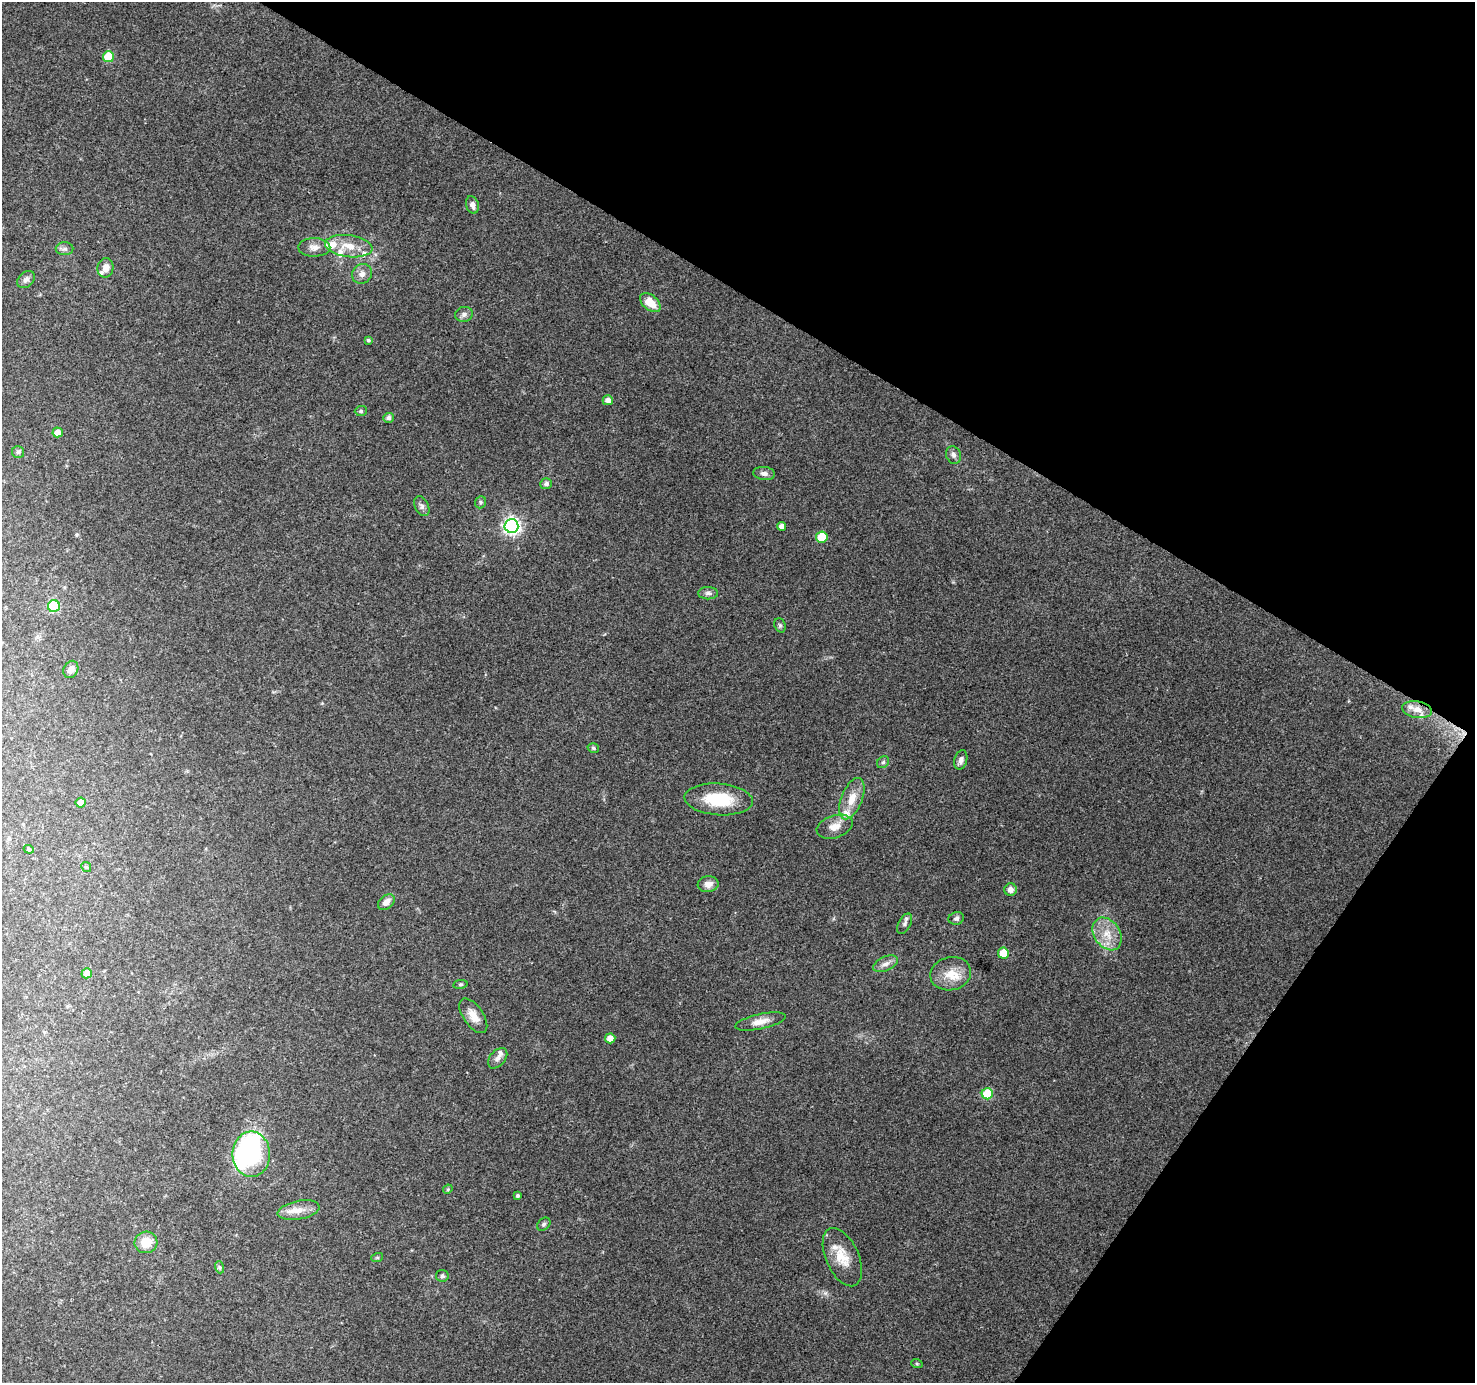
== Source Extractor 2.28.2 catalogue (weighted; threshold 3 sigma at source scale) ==
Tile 8 of 4 x 4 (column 4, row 2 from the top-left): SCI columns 4421-5893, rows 2946-4326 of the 5899 x 5962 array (HDU 1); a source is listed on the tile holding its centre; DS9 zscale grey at full resolution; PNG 1477 x 1385 px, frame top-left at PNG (2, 2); each listed source drawn as its Kron ellipse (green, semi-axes under 4 px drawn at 4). Shown black and unused: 29% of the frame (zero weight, under 3 of 4 exposures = <1% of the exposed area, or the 3 px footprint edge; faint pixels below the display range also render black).
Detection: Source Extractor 2.28.2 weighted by HDU 2 'WHT'; one run over the whole footprint, this tile lists its part. Background 0.149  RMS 0.0073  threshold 0.0331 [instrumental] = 3 sigma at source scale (4.5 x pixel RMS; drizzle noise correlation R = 1.50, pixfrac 1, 0.0396/0.0396 arcsec/px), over >= 5 px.
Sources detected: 71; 6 inside a brighter listed object's ellipse — not listed separately; the other 65 listed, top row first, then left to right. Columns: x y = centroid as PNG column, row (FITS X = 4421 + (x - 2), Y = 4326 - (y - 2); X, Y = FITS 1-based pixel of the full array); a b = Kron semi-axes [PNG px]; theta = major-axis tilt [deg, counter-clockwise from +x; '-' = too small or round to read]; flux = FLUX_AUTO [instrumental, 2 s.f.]
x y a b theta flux
108 57 5 5 - 27
472 205 9 6 -72 3.5
349 246 24 11 -7 12
314 247 16 9 -2 5.4
65 249 9 6 1 2.5
105 268 9 8 - 5.5
362 274 10 9 - 4.4
26 279 10 7 43 2.6
650 303 12 7 -41 11
464 314 9 7 16 3
368 340 4 3 - 1.3
608 400 5 5 - 4
361 411 6 5 - 1.3
389 418 5 5 - 2.7
58 432 5 5 - 6.6
18 452 6 6 - 1.4
953 455 9 7 -70 2.7
764 473 11 6 -7 3.1
546 484 6 5 - 2
480 502 6 5 - 1.4
422 506 11 6 -64 2.5
511 526 7 7 - 240
782 526 4 4 - 4.5
822 537 6 5 - 20
708 593 10 6 -1 2.4
54 606 6 6 - 44
780 625 7 5 -69 1.4
71 669 9 7 63 3.7
1417 710 15 8 -10 5.3
593 748 6 4 -17 1.1
961 760 10 6 75 3.2
883 762 6 5 - 1.4
719 799 34 16 -4 31
852 799 22 10 69 12
81 803 5 5 - 10
835 827 18 11 18 7.9
29 849 5 4 - 1
86 867 5 4 - 0.95
708 884 10 8 8 4.9
1010 890 6 6 - 4.4
386 902 9 6 40 5.3
956 918 8 6 17 2
905 924 11 6 62 2.4
1107 934 18 12 -56 12
1003 953 5 5 - 14
886 964 13 7 25 3.9
87 973 5 5 - 6.5
951 974 20 16 12 14
460 984 7 3 8 1
473 1016 20 10 -55 8
760 1022 26 7 12 7.1
610 1038 5 5 - 5.3
498 1058 12 7 48 3.7
987 1094 5 5 - 35
251 1154 22 18 -90 140
448 1189 5 4 - 0.83
518 1196 4 3 - 1.5
299 1210 21 9 11 8.3
544 1224 7 5 46 1.5
146 1242 11 10 - 12
842 1257 31 16 -66 17
377 1258 6 4 18 0.97
219 1267 6 4 -71 1.2
442 1276 6 5 - 1.5
917 1364 6 4 -19 0.8